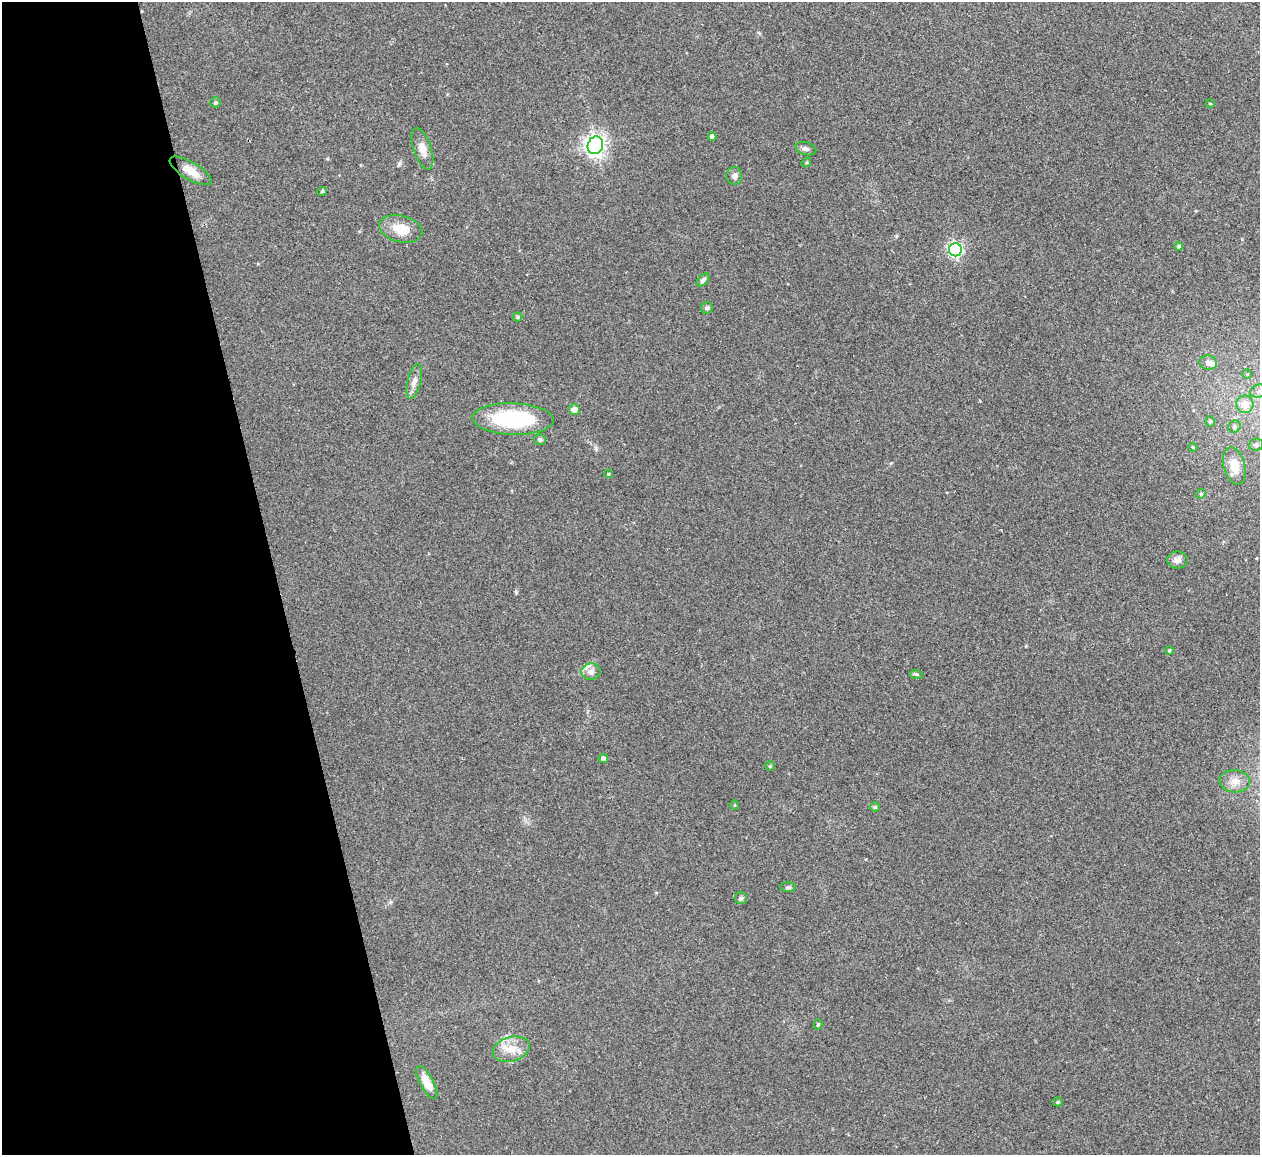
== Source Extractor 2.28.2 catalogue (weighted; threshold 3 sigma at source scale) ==
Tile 5 of 4 x 4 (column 1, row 2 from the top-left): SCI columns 58-1315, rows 2459-3611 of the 5088 x 5029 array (HDU 1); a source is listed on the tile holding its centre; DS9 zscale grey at full resolution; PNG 1262 x 1157 px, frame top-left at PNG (2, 2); each listed source drawn as its Kron ellipse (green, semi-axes under 4 px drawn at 4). Shown black and unused: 22% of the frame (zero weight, under 2 of 3 exposures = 3% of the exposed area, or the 3 px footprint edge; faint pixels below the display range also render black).
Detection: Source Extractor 2.28.2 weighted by HDU 2 'WHT'; one run over the whole footprint, this tile lists its part. Background 0.0722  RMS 0.0088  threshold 0.0395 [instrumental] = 3 sigma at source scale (4.5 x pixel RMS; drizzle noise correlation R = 1.50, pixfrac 1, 0.05/0.05 arcsec/px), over >= 5 px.
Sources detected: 48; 2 inside a brighter listed object's ellipse — not listed separately; the other 46 listed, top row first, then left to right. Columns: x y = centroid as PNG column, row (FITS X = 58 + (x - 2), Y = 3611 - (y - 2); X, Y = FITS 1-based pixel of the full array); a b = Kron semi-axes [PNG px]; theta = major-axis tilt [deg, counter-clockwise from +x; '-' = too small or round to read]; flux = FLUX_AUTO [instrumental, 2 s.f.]
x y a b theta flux
215 102 5 5 - 1.5
1210 103 4 3 - 0.66
712 136 4 4 - 2.5
595 145 9 7 67 510
422 149 22 9 -72 9.1
806 149 11 6 -15 2.8
806 163 5 4 - 0.97
191 171 23 9 -31 12
734 176 9 8 - 3
322 191 5 4 - 1.2
401 229 22 13 -14 17
1179 246 4 4 - 1.9
955 250 6 6 - 190
703 280 8 4 45 2.1
707 308 6 5 - 1.7
518 317 5 4 - 1.2
1208 363 9 7 -7 4.4
1247 374 5 5 - 1
414 381 18 6 77 5.3
1259 391 9 6 15 3.4
1245 404 9 8 - 11
574 410 5 5 - 6.3
513 419 41 15 -2 79
1210 421 5 5 - 1.3
1234 427 6 6 - 1.9
540 439 5 5 - 1.8
1256 445 7 6 - 2.6
1193 447 4 4 - 0.95
1234 466 19 11 -74 13
609 474 4 3 - 0.99
1201 494 5 4 - 1.2
1177 560 10 8 1 4.4
1169 650 4 4 - 1.1
591 672 9 8 - 4.5
916 674 6 3 -17 1.1
603 759 4 4 - 3.6
770 766 4 4 - 1.2
1235 781 15 11 -5 8.6
735 805 5 3 - 0.76
875 807 5 4 - 1
788 887 8 5 0 1.7
741 898 6 6 - 1.6
818 1024 5 4 - 1.3
511 1049 19 12 16 13
427 1082 18 6 -62 12
1058 1102 5 4 - 1.1
Isophote crosses this tile's border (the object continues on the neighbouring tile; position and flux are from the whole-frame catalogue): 1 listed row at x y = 1259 391
Unlisted compact peaks at least as high as the median listed source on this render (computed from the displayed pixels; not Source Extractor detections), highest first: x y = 896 236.